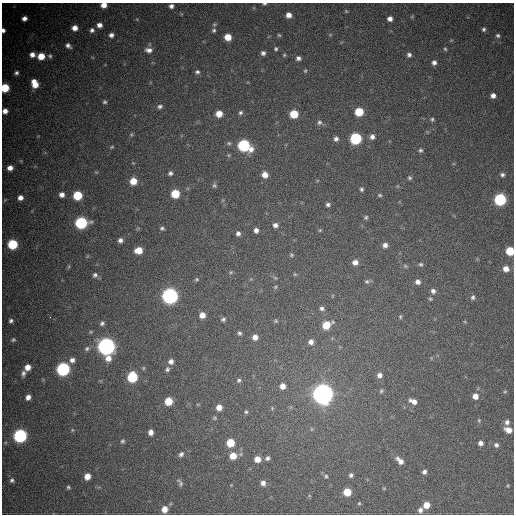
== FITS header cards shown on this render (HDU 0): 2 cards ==
NAXIS1  =                  512
NAXIS2  =                  512

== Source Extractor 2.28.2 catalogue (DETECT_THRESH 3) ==
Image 512 x 512 px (HDU 0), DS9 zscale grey, 1 PNG px = 1 image px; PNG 516 x 516 px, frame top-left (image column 1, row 512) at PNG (2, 3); no overlay
Background 896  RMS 25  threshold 73.9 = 3 sigma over >= 5 px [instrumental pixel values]
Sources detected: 171; all 171 listed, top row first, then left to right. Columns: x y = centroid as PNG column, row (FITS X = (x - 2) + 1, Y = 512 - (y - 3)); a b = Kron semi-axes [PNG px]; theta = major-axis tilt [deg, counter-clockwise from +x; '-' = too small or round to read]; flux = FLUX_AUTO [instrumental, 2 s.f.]
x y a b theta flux
264 4 5 3 - 2.6e+03
104 5 5 4 - 1.3e+04
171 6 5 4 - 5.4e+03
346 11 5 4 - 1.7e+03
289 15 5 5 - 1.0e+04
412 16 5 3 - 1.6e+03
24 18 5 4 - 7.9e+03
390 19 5 5 - 8.0e+03
214 24 6 5 - 2.3e+03
99 25 5 5 - 8.3e+03
75 28 5 5 - 1.2e+04
484 29 5 5 - 3.7e+03
3 30 5 4 - 5.8e+03
92 30 6 6 - 5.1e+03
214 30 6 5 - 3.1e+03
111 35 5 5 - 6.4e+03
279 35 5 4 - 2.0e+03
498 35 6 5 - 3.5e+03
228 37 6 5 - 2.3e+04
68 46 6 5 - 5.7e+03
276 49 4 4 - 2.5e+03
445 49 4 4 - 2.2e+03
149 50 10 7 -6 9.6e+03
263 53 5 5 - 4.8e+03
32 55 6 5 - 9.7e+03
284 55 4 4 - 1.9e+03
409 55 5 5 - 4.9e+03
41 56 6 5 - 2.5e+04
50 56 6 5 - 3.4e+03
298 58 6 5 - 5.4e+03
434 62 5 5 - 6.1e+03
305 71 5 4 - 2.0e+03
197 72 6 5 - 4.1e+03
16 73 5 4 - 4.0e+03
35 84 8 6 -67 2.3e+04
5 88 6 5 - 5.7e+04
493 96 5 5 - 7.9e+03
105 102 5 5 - 3.1e+03
160 106 7 6 - 4.9e+03
5 111 5 5 - 9.6e+03
359 112 6 6 - 5.0e+04
240 113 6 5 - 3.7e+03
219 114 6 5 - 1.9e+04
294 114 6 6 - 4.4e+04
432 119 5 5 - 2.9e+03
319 122 7 6 - 4.9e+03
131 134 6 5 - 2.3e+03
372 137 6 6 - 7.1e+03
356 138 7 6 - 1.6e+05
336 139 6 6 - 5.6e+03
229 143 6 5 - 3.1e+03
244 145 8 7 - 1.9e+05
112 147 5 4 - 2.0e+03
420 150 5 5 - 3.3e+03
133 163 4 4 - 1.3e+03
10 168 5 5 - 9.9e+03
96 172 6 3 -17 1.7e+03
170 173 6 5 - 4.1e+03
265 175 7 6 - 1.4e+04
502 175 6 6 - 4.4e+03
410 178 5 5 - 3.0e+03
133 181 6 6 - 2.4e+04
214 185 6 6 - 3.3e+03
361 189 5 4 - 3.4e+03
175 194 6 6 - 5.0e+04
62 195 6 5 - 8.5e+03
77 195 6 6 - 6.2e+04
380 195 5 4 - 2.5e+03
20 198 5 5 - 8.6e+03
500 199 6 6 - 1.9e+05
328 204 6 5 - 4.1e+03
366 217 6 5 - 2.9e+03
81 223 7 6 - 2.0e+05
275 225 6 6 - 6.5e+03
162 228 5 5 - 3.4e+03
256 230 5 5 - 6.7e+03
320 230 5 5 - 2.0e+03
238 233 5 5 - 5.3e+03
120 240 5 5 - 5.9e+03
13 244 6 6 - 8.9e+04
385 245 6 6 - 7.8e+03
138 250 6 5 - 2.4e+04
510 251 6 6 - 4.9e+04
291 255 5 5 - 2.6e+03
355 262 7 6 - 9.5e+03
421 264 6 5 - 3.3e+03
405 266 7 5 -22 2.9e+03
68 267 6 4 70 1.9e+03
506 269 6 6 - 1.3e+04
231 272 6 5 - 2.5e+03
295 274 5 4 - 1.9e+03
95 275 7 6 - 4.7e+03
275 278 5 5 - 2.5e+03
197 279 6 5 - 2.6e+03
367 281 7 6 - 3.5e+03
418 282 6 6 - 7.7e+03
275 287 5 5 - 2.3e+03
433 291 7 6 - 6.3e+03
170 296 7 7 - 6.4e+05
473 297 6 5 - 4.0e+03
430 299 6 5 - 2.6e+03
322 308 6 5 - 4.6e+03
202 315 6 6 - 1.3e+04
50 317 3 2 - 2.4e+03
400 317 6 4 -89 2.3e+03
223 319 6 5 - 3.9e+03
11 321 5 4 - 3.9e+03
276 321 6 5 - 2.5e+03
465 322 6 3 -19 1.6e+03
102 323 6 6 - 4.4e+03
326 325 9 7 33 3.2e+04
239 333 5 5 - 3.7e+03
255 337 7 6 - 1.1e+04
13 340 6 5 - 2.8e+03
311 342 7 7 - 8.3e+03
106 346 8 7 - 9.6e+05
87 348 7 6 - 4.5e+03
72 360 7 6 - 7.5e+03
171 361 7 6 - 7.2e+03
28 367 6 5 - 1.5e+04
63 369 7 7 - 3.0e+05
167 369 6 5 - 3.8e+03
23 373 8 6 87 5.7e+03
379 375 7 6 - 7.7e+03
132 377 7 6 - 1.1e+05
239 380 6 5 - 3.5e+03
283 386 7 6 - 1.1e+04
381 391 6 5 - 2.9e+03
505 391 5 5 - 2.2e+03
323 394 8 8 - 1.5e+06
475 396 6 6 - 1.2e+04
28 397 6 6 - 9.3e+03
168 401 6 6 - 3.8e+04
413 401 9 5 -23 1.0e+04
198 404 5 3 - 1.5e+03
219 407 6 6 - 1.4e+04
272 408 5 5 - 2.0e+03
246 412 5 5 - 2.7e+03
214 418 6 4 15 2.3e+03
479 420 6 4 -70 2.3e+03
507 422 7 6 - 5.3e+03
311 429 6 4 -90 1.8e+03
72 430 5 5 - 2.0e+03
508 430 7 5 -22 1.4e+04
151 432 5 5 - 8.1e+03
20 436 7 7 - 3.2e+05
122 441 5 5 - 2.9e+03
230 443 6 6 - 4.1e+04
480 443 5 5 - 7.2e+03
496 445 6 5 - 4.7e+03
181 454 7 6 - 4.9e+03
233 456 7 7 - 2.3e+04
267 458 6 5 - 4.3e+03
257 459 6 6 - 1.3e+04
400 461 12 7 -45 1.1e+04
424 472 6 5 - 5.2e+03
351 475 5 5 - 4.2e+03
87 476 6 5 - 1.7e+04
326 476 6 5 - 2.6e+03
12 480 6 5 - 4.4e+03
263 483 6 6 - 7.4e+03
181 484 8 5 84 3.9e+03
231 485 3 3 - 1.0e+03
508 485 5 3 - 1.5e+03
68 487 5 4 - 2.6e+03
384 488 5 3 - 1.6e+03
347 492 6 6 - 3.3e+04
359 503 5 4 - 2.1e+03
426 505 6 6 - 1.9e+04
164 509 7 6 - 1.6e+04
420 510 7 6 - 6.5e+03
At the frame edge (FLAGS 8, measured only in part): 6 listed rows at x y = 264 4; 104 5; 3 30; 5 88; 5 111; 510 251